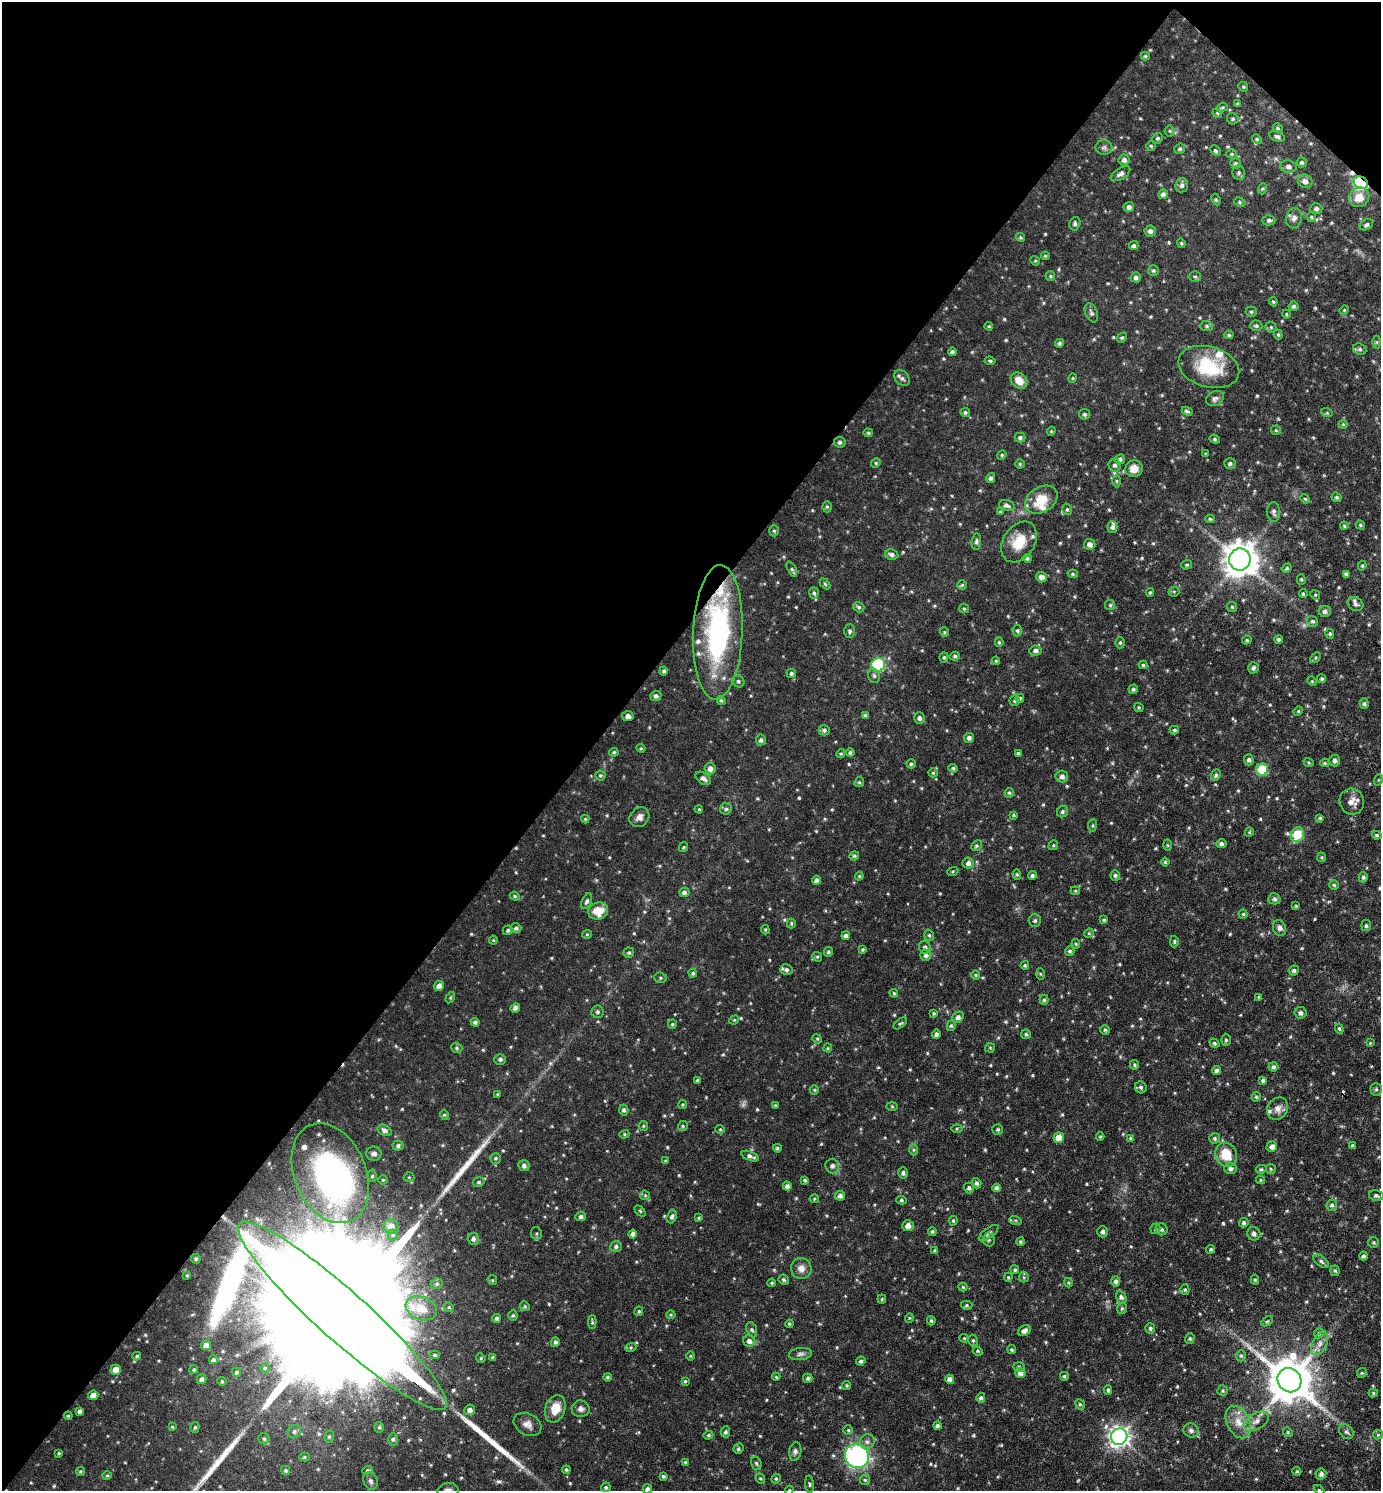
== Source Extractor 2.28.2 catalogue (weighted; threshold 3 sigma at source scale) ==
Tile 2 of 4 x 4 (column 2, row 1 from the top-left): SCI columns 1531-2909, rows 4468-5956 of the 5960 x 5956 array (HDU 1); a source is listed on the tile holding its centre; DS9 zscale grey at full resolution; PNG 1383 x 1493 px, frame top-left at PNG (2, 2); each listed source drawn as its Kron ellipse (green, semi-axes under 4 px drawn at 4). Shown black and unused: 44% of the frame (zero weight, under 3 of 6 exposures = <1% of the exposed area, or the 3 px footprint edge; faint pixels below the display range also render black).
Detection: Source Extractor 2.28.2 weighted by HDU 2 'WHT'; one run over the whole footprint, this tile lists its part. Background 0.0509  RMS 0.007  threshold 0.0288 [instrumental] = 3 sigma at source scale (4.09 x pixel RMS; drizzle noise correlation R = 1.36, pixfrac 0.8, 0.05/0.05 arcsec/px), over >= 5 px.
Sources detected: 668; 1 too faint to see at this stretch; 1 inside a brighter object's white glare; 2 cosmic-ray / hot-pixel residue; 3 long thin detections or spike segments (spike, bleed or trail) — neither listed nor drawn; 13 inside a brighter listed object's ellipse — not listed separately; of the other 648, all 500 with FLUX_AUTO >= 0.697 (the completeness limit of this list) listed and drawn (148 fainter detections not listed), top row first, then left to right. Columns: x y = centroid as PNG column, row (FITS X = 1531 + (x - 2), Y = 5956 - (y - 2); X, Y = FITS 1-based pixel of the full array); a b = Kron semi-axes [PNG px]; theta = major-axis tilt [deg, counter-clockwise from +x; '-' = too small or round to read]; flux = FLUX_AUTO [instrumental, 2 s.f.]
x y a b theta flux
1145 56 4 4 - 0.92
1243 87 5 4 - 0.81
1238 104 4 4 - 0.8
1222 107 6 4 20 0.84
1217 113 5 4 - 0.79
1233 119 6 5 - 1.2
1278 128 5 4 - 0.92
1170 131 5 5 - 0.91
1277 136 8 5 -23 1.7
1158 138 5 5 - 1.1
1257 139 5 4 - 0.92
1151 146 4 4 - 0.87
1104 147 8 7 - 1.9
1180 149 5 5 - 1.3
1215 151 6 4 -44 1
1232 154 5 4 - 0.93
1124 160 5 5 - 2
1302 162 5 5 - 1.3
1235 163 5 5 - 1
1288 166 8 6 -8 2.5
1239 173 7 6 - 1.6
1120 174 11 5 31 2.5
1305 181 7 6 - 3.1
1361 183 7 6 - 100
1182 185 7 6 - 2.2
1262 189 6 4 71 0.9
1163 194 5 5 - 2.2
1359 197 10 9 - 8.6
1216 199 6 4 -63 0.92
1240 202 6 4 -28 1
1129 207 5 5 - 2
1316 209 6 5 - 1.7
1311 217 5 4 - 0.87
1294 218 10 8 75 2.9
1269 220 6 5 - 1.5
1075 224 7 5 73 1.4
1366 225 7 5 28 1.5
1150 231 6 5 - 2
1021 237 4 4 - 0.95
1181 243 5 4 - 0.85
1134 246 5 4 - 1.4
1045 256 4 3 - 0.76
1035 261 5 4 - 0.75
1153 270 5 5 - 1.1
1050 276 5 4 - 0.87
1136 277 5 5 - 2.1
1195 277 6 5 - 1.1
1273 302 5 4 - 0.79
1294 306 5 4 - 1.3
1344 310 5 4 - 0.79
1251 312 6 5 - 1.1
1091 313 10 6 -68 1.9
1286 314 4 4 - 0.84
989 326 4 3 - 0.75
1207 326 6 5 - 1.3
1256 326 6 5 - 1.2
1271 327 6 5 - 0.94
1229 335 4 4 - 1
1278 335 5 4 - 0.73
1122 338 5 4 - 0.96
1377 342 6 4 89 0.96
1060 343 5 4 - 1
1360 349 7 5 -22 1.5
952 352 4 4 - 1.5
990 361 5 3 - 0.97
1209 367 31 20 -16 34
902 378 9 6 -44 2.2
1073 378 4 4 - 0.71
1019 381 9 7 -43 6.9
1215 399 9 7 28 2
1187 411 5 4 - 1.2
965 412 5 4 - 1
1327 413 6 4 -18 0.73
1084 414 5 5 - 1.3
1343 424 4 4 - 0.72
1276 430 5 4 - 0.84
1051 431 4 4 - 0.82
868 433 5 4 - 0.93
1020 437 5 5 - 1.4
1215 439 5 4 - 0.92
840 442 6 5 - 1.5
1206 454 4 3 - 0.8
1002 455 5 4 - 0.79
1120 459 5 5 - 1.8
876 463 5 4 - 0.76
1020 464 5 4 - 0.75
1230 464 5 5 - 1.5
1115 465 6 6 - 1.7
1134 469 9 8 - 5.8
991 478 5 4 - 1.6
1117 481 6 4 -89 0.82
1336 497 5 4 - 1.1
1305 499 5 4 - 0.82
1041 500 17 12 33 14
1007 505 8 5 -18 2
827 507 5 5 - 0.98
1067 509 6 4 -74 1.1
1000 512 4 4 - 0.71
1274 512 10 6 -89 2
1210 519 4 4 - 0.94
1360 525 5 4 - 0.94
1344 526 4 3 - 0.76
1112 527 5 5 - 2.2
774 531 5 4 - 0.99
976 542 8 4 83 1.5
1019 542 22 15 56 14
1090 544 6 5 - 2.6
892 554 7 5 -12 1.9
1027 558 4 4 - 1.2
1240 559 11 11 - 1000
1187 565 5 5 - 0.98
1362 566 5 4 - 0.9
1287 568 5 4 - 1
792 569 8 4 -66 1.3
1073 574 5 4 - 0.96
1346 574 4 4 - 1.6
1042 577 5 5 - 3.8
1301 579 5 4 - 0.84
825 584 6 4 -46 0.79
962 585 5 4 - 0.89
1150 592 4 3 - 0.8
1174 592 5 5 - 0.79
814 593 5 5 - 1.2
1303 594 4 3 - 0.98
1315 595 5 4 - 0.72
1355 604 8 6 -26 2.3
1110 605 5 5 - 1
859 607 6 5 - 1.2
1232 607 5 5 - 0.88
964 609 5 4 - 0.78
1325 611 6 5 - 1.9
1312 621 6 5 - 1.1
850 631 7 5 -89 1.4
1017 631 6 4 -89 1
718 632 67 24 88 120
944 632 5 4 - 0.77
1330 634 5 4 - 0.98
1247 640 5 4 - 0.98
1279 640 4 4 - 1.2
999 642 4 4 - 0.85
1120 643 5 4 - 0.96
1035 650 6 5 - 2.2
955 656 5 4 - 1.1
944 657 5 4 - 0.95
1316 658 6 4 46 0.96
996 661 4 4 - 0.71
878 665 7 6 - 56
1143 665 4 4 - 1
1253 668 5 5 - 1.5
664 671 4 4 - 1.2
791 673 5 4 - 1.2
874 676 7 5 -73 1.6
1322 679 4 4 - 0.97
738 681 6 5 - 1.3
1312 681 5 4 - 0.75
1133 689 5 4 - 1.3
656 696 5 5 - 1.7
1020 698 4 4 - 1
721 700 4 4 - 0.97
1014 701 5 5 - 1
1364 704 5 4 - 1.2
1139 707 5 4 - 0.83
1298 711 5 4 - 0.73
865 715 4 4 - 1.3
628 716 6 5 - 2.8
919 718 5 5 - 2.1
824 730 5 5 - 1.5
1174 730 5 3 - 1
969 738 5 5 - 2.1
761 740 5 5 - 1.8
641 748 4 4 - 0.75
614 752 5 4 - 1
850 753 4 4 - 1.4
1018 753 4 4 - 0.9
841 754 5 4 - 0.84
1249 760 5 5 - 1.7
1335 760 6 5 - 1.8
1309 762 5 3 - 0.73
1325 763 4 4 - 0.91
911 764 4 4 - 1.1
953 768 4 4 - 1.1
710 769 5 5 - 3.1
1262 769 6 6 - 32
933 773 5 4 - 0.82
1216 775 6 5 - 1.3
600 776 5 5 - 0.95
1062 776 6 6 - 2.5
703 778 9 5 -34 2.5
1378 780 6 3 71 0.75
859 782 5 4 - 0.84
1009 793 5 4 - 1.1
1352 802 13 12 - 6
699 809 4 3 - 0.7
726 809 6 5 - 1.3
1062 812 6 5 - 1.1
1014 815 3 3 - 0.74
639 817 11 9 46 3.7
1320 818 4 3 - 0.92
585 819 4 4 - 0.82
1092 825 6 3 82 0.77
1249 832 5 4 - 0.71
1297 835 7 6 - 24
1377 835 5 4 - 1.1
1221 843 5 4 - 1.8
1053 845 5 4 - 0.88
1167 845 6 4 -88 0.81
976 846 6 5 - 1.1
683 847 5 4 - 0.75
854 856 5 4 - 1.2
1321 857 5 4 - 0.72
1165 862 4 4 - 0.86
968 863 5 5 - 2.2
953 871 5 3 - 0.7
1017 874 5 4 - 0.95
1032 875 4 4 - 1.4
1115 875 5 5 - 1.3
859 876 4 4 - 0.72
1363 877 5 4 - 1.3
817 880 4 4 - 2.1
1334 885 4 4 - 0.94
1075 891 4 4 - 0.74
684 892 5 4 - 1.9
515 896 5 4 - 0.86
1274 899 6 5 - 1.6
587 901 8 4 66 1.6
1296 906 4 4 - 0.77
598 911 10 8 17 11
1243 914 4 4 - 0.79
1104 920 4 4 - 0.89
1035 921 6 6 - 1.4
791 923 5 3 - 0.92
1366 926 5 5 - 1.2
516 928 5 5 - 1.6
1280 928 8 6 -67 2.1
508 930 5 4 - 1
765 930 5 4 - 0.87
1089 933 5 4 - 0.75
587 934 5 4 - 0.72
929 935 6 4 -74 0.94
846 936 4 4 - 2
493 940 4 4 - 0.72
1174 941 6 4 90 1
1076 944 4 4 - 0.77
925 947 6 5 - 1.9
863 950 3 3 - 0.91
1070 951 5 4 - 1.4
828 952 5 4 - 1.1
629 953 5 5 - 1.2
926 955 5 5 - 2.3
817 957 5 4 - 0.87
1025 965 4 4 - 0.94
786 970 6 5 - 1.4
1294 971 5 5 - 1.4
693 973 4 4 - 1
1040 974 6 4 -87 0.77
976 975 5 4 - 0.74
660 978 6 5 - 1
439 986 5 4 - 3.1
894 993 4 4 - 0.84
1259 997 4 4 - 0.94
450 998 6 3 59 0.78
1044 1000 5 4 - 0.99
515 1008 5 4 - 1.9
597 1012 6 6 - 1.4
934 1013 3 3 - 0.79
1300 1013 6 6 - 2
958 1017 6 5 - 2.4
734 1020 5 4 - 0.7
475 1022 4 4 - 1.5
900 1023 8 4 38 1.1
672 1024 4 4 - 1
951 1026 5 4 - 0.97
1339 1029 5 4 - 1.1
1105 1030 5 5 - 1.2
936 1034 5 4 - 1.8
1026 1034 5 4 - 1.1
817 1039 5 4 - 0.74
1226 1040 6 4 -89 1.1
1214 1043 5 4 - 0.95
1370 1043 4 4 - 0.72
457 1048 5 5 - 1.1
828 1048 4 4 - 0.72
990 1048 5 5 - 0.73
500 1059 6 5 - 1.6
1134 1065 5 4 - 1.1
1273 1067 5 4 - 1.6
1217 1070 4 4 - 2.2
697 1080 3 3 - 1.3
1263 1080 4 4 - 1.5
1141 1087 6 5 - 1.7
1376 1089 6 5 - 1.2
814 1090 5 4 - 0.81
497 1094 4 3 - 0.72
1256 1097 5 4 - 1
683 1105 5 4 - 0.74
775 1105 3 3 - 0.72
892 1106 6 4 -2 0.75
1278 1109 12 10 56 4.3
624 1110 5 4 - 1.5
444 1115 5 4 - 0.87
643 1126 5 4 - 0.78
683 1126 5 4 - 1.1
957 1128 5 3 - 0.74
720 1129 5 4 - 0.77
998 1129 5 5 - 1.2
385 1130 7 5 -28 2.3
624 1134 5 4 - 0.82
1100 1137 4 3 - 0.79
1059 1138 5 5 - 9.4
1130 1138 4 4 - 0.88
1215 1138 5 5 - 1.2
398 1146 5 5 - 1.5
1272 1146 5 5 - 3.4
1353 1146 4 4 - 1.3
777 1148 4 4 - 1.1
913 1150 5 3 - 0.8
374 1154 7 7 - 2.6
1226 1155 12 10 -64 15
750 1156 9 4 -21 2.3
495 1158 5 5 - 1.1
666 1161 3 3 - 0.75
524 1166 6 5 - 1.8
832 1166 7 7 - 2.3
1230 1168 6 5 - 2.2
1261 1169 5 4 - 0.97
1271 1169 5 5 - 0.86
330 1173 52 35 -67 210
903 1173 5 4 - 1.5
372 1176 6 5 - 1.1
409 1177 5 5 - 0.87
383 1180 4 4 - 0.87
805 1180 4 3 - 0.95
1261 1180 4 4 - 0.82
479 1182 6 4 16 1.1
977 1183 5 4 - 1.7
787 1186 4 4 - 2.1
969 1188 5 5 - 1.6
996 1188 4 4 - 2
645 1195 5 4 - 0.82
840 1196 5 5 - 2.2
1376 1196 7 5 -14 1.5
814 1199 4 4 - 0.77
901 1200 5 4 - 1
1332 1205 6 5 - 1.5
640 1211 6 4 -46 0.8
581 1216 5 5 - 1.8
672 1217 7 4 71 2
699 1218 4 3 - 0.82
1015 1220 6 4 -18 0.91
953 1221 5 4 - 0.89
1244 1223 5 4 - 1.3
391 1226 7 7 - 5.9
908 1226 6 5 - 3.7
1155 1229 5 5 - 1.3
1162 1229 6 5 - 1.5
932 1231 4 4 - 1.1
1103 1232 5 5 - 1.9
536 1233 6 5 - 1.3
989 1233 12 5 38 1.8
633 1234 4 4 - 2.8
1254 1234 7 6 - 1.8
393 1235 5 5 - 1.1
473 1239 6 5 - 2.4
989 1240 6 5 - 1.3
1020 1242 4 4 - 1
1374 1242 5 5 - 1.1
616 1246 6 5 - 1.8
1211 1249 4 4 - 1
935 1250 4 4 - 0.81
1363 1256 4 4 - 1.3
196 1259 5 4 - 1.1
1321 1261 9 5 -36 1.7
801 1268 10 10 - 4.7
1015 1270 4 4 - 1.1
1335 1271 5 4 - 0.97
187 1275 4 3 - 0.74
1008 1277 5 4 - 0.74
1024 1277 5 5 - 0.85
492 1280 5 4 - 0.81
784 1280 5 4 - 1.2
1255 1280 5 3 - 0.89
1115 1281 5 4 - 2.1
772 1283 4 3 - 0.81
1068 1283 5 4 - 0.8
437 1284 6 5 - 1.3
963 1287 4 4 - 0.85
1185 1290 5 4 - 0.98
1121 1297 6 5 - 1.6
882 1299 4 4 - 0.75
966 1305 6 4 2 0.95
525 1306 5 4 - 0.88
449 1307 5 4 - 0.85
421 1308 16 11 -21 10
1122 1308 6 4 74 1.1
639 1311 5 4 - 1
513 1315 5 4 - 0.95
671 1315 4 4 - 0.71
342 1316 138 25 -42 110000
496 1318 4 4 - 1.6
909 1318 4 4 - 0.79
931 1321 4 4 - 1.2
1267 1321 6 4 28 0.9
592 1322 7 4 88 0.98
789 1324 4 3 - 0.81
1150 1328 5 5 - 1.3
752 1330 8 5 -70 1.1
1024 1331 7 5 33 2.5
1319 1333 5 4 - 1
964 1338 4 4 - 0.71
1190 1339 5 4 - 1.1
973 1340 6 4 -74 1.1
749 1341 6 5 - 2.5
555 1342 5 4 - 1.5
1320 1343 13 7 65 4
206 1345 5 4 - 3.3
631 1347 6 4 18 0.97
1012 1350 4 4 - 0.95
978 1351 5 4 - 0.91
800 1354 11 6 6 2.3
435 1355 5 4 - 1.1
137 1356 4 3 - 1.1
691 1356 5 3 - 0.72
1241 1356 5 5 - 1
481 1358 5 4 - 0.75
493 1358 4 3 - 1.7
213 1360 4 4 - 1.5
861 1361 5 4 - 1.6
1019 1367 5 5 - 1.2
265 1368 5 4 - 0.98
116 1370 5 5 - 6.2
194 1370 4 4 - 0.88
236 1372 5 4 - 1.1
1020 1373 5 5 - 3.3
1362 1373 5 4 - 0.88
1064 1376 4 4 - 1
607 1377 4 4 - 1.1
776 1377 4 4 - 0.87
808 1378 5 4 - 1.4
202 1379 5 4 - 2.2
950 1379 4 4 - 3.8
1289 1380 12 11 - 2500
222 1381 4 4 - 0.74
685 1381 4 4 - 0.87
847 1385 4 4 - 0.92
1108 1390 5 4 - 1.2
1222 1391 5 5 - 1.1
1373 1393 4 4 - 0.89
93 1395 5 5 - 5.4
981 1398 5 4 - 1.7
1080 1404 5 4 - 1
555 1409 14 10 71 11
581 1409 9 8 - 2.6
470 1410 5 5 - 2.8
80 1411 4 4 - 1.8
68 1416 4 4 - 0.77
1256 1421 14 8 30 4.7
1238 1422 17 11 -63 8.6
528 1424 15 10 -28 4.3
937 1426 4 4 - 1.9
172 1427 4 3 - 0.78
195 1427 5 4 - 0.99
379 1427 5 4 - 0.92
848 1430 4 4 - 0.86
1191 1430 8 7 - 1.8
294 1432 7 6 - 1.9
725 1432 5 5 - 1.5
1288 1432 5 4 - 0.84
1346 1432 8 6 -47 1.7
708 1435 5 4 - 0.82
1378 1435 5 4 - 0.8
329 1437 6 5 - 1.1
1119 1437 8 8 - 340
264 1439 5 5 - 1.3
393 1439 6 5 - 1.5
867 1442 8 7 - 2.3
738 1449 5 4 - 1.1
795 1451 9 6 80 1.8
59 1453 3 3 - 0.83
857 1456 12 11 - 120
304 1457 5 4 - 0.76
685 1462 4 3 - 0.94
756 1463 7 5 -74 1.1
367 1470 5 4 - 0.88
566 1470 4 3 - 0.89
80 1471 4 4 - 0.85
286 1471 4 4 - 1.1
1297 1471 4 4 - 0.82
1321 1474 6 5 - 2.1
107 1475 5 3 - 0.79
663 1476 4 3 - 1.1
760 1479 5 4 - 0.98
776 1479 5 4 - 0.9
865 1480 5 5 - 0.96
371 1481 9 7 -71 2.1
809 1484 9 3 -85 0.98
606 1487 5 4 - 1.1
647 1489 5 4 - 2.1
448 1490 10 7 6 2.8
789 1490 4 3 - 0.78
1319 1490 6 4 -44 0.7
Overlapping masked pixels (flux is a lower limit): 3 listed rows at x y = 1361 183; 718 632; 342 1316
Isophote crosses this tile's border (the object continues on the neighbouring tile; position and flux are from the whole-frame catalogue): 5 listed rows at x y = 342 1316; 647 1489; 448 1490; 789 1490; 1319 1490